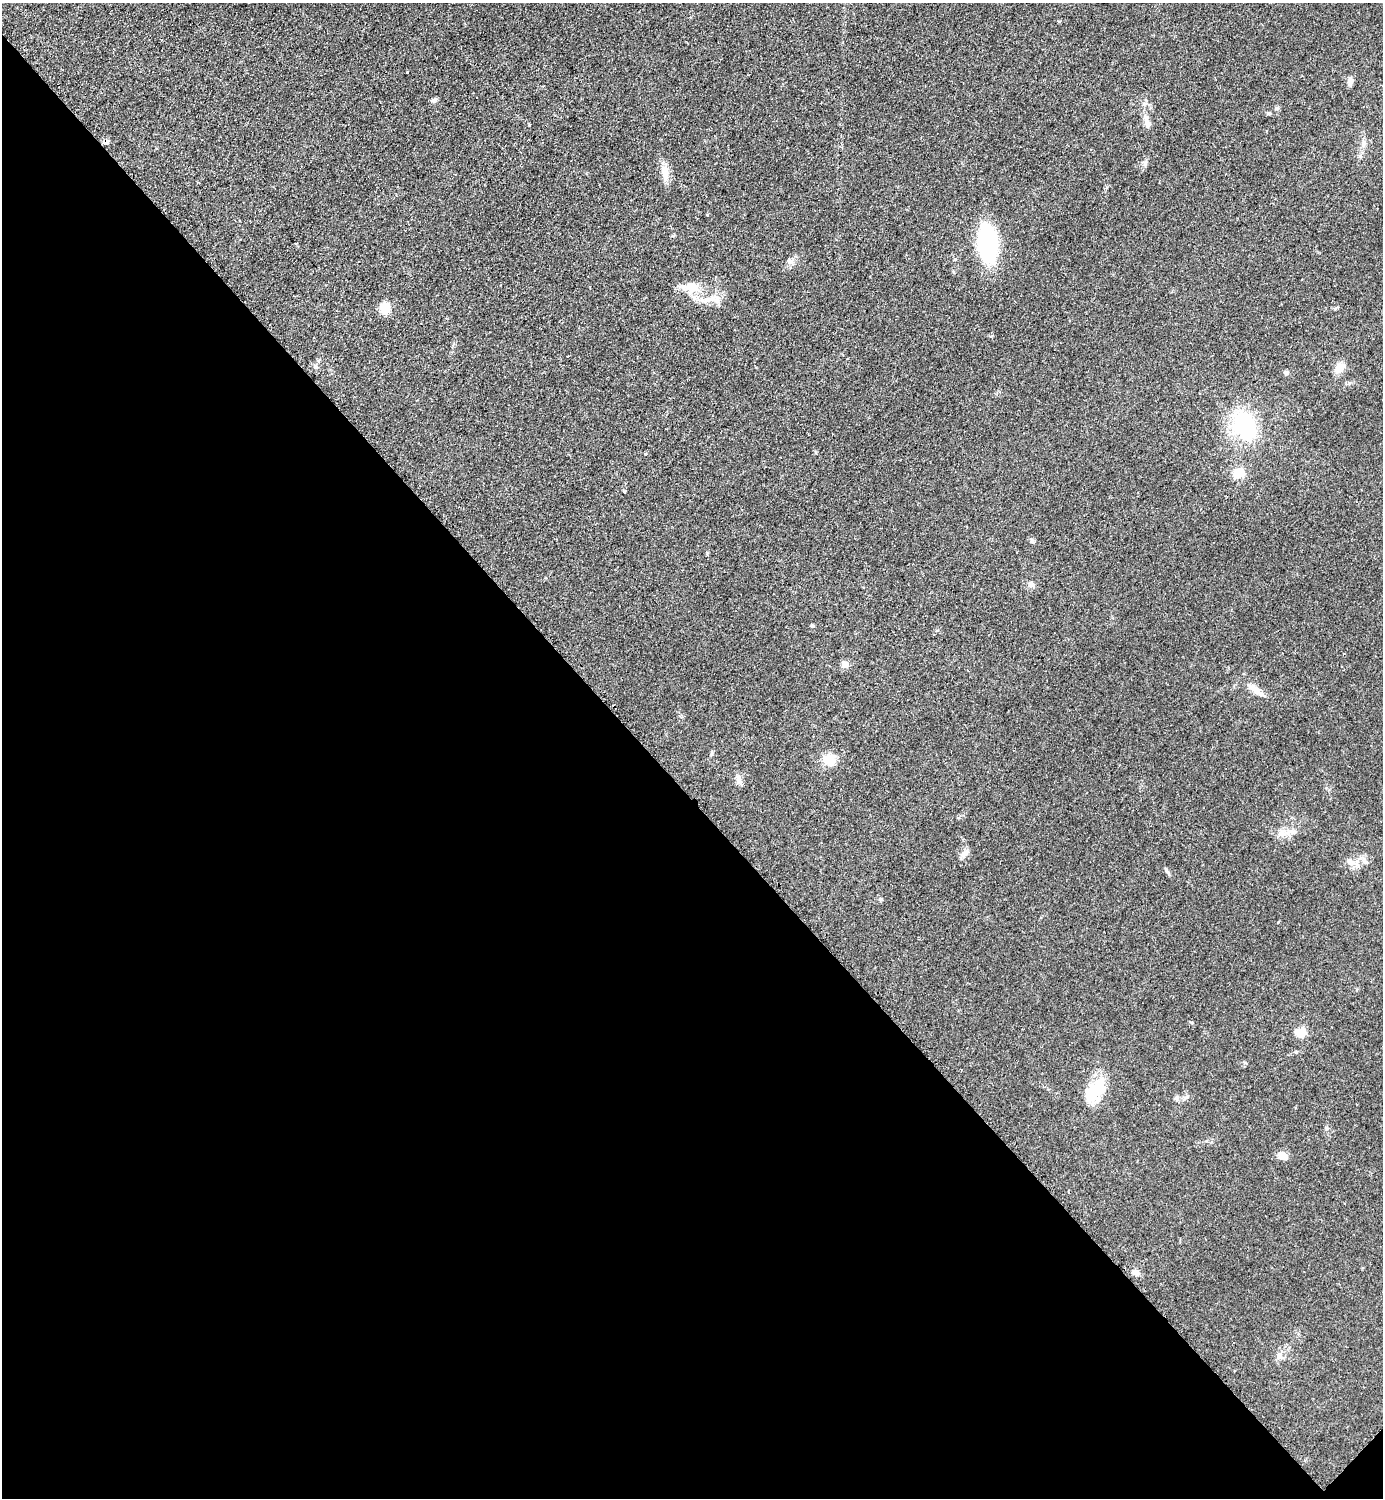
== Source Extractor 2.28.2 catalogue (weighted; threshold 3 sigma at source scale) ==
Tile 14 of 4 x 4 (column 2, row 4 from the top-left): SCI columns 1695-3075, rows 8-1503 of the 6005 x 6005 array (HDU 1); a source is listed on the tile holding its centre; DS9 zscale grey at full resolution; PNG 1385 x 1500 px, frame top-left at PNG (2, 3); no overlay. Shown black and unused: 47% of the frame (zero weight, under 2 of 3 exposures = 1% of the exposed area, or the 3 px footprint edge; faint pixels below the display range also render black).
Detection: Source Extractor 2.28.2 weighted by HDU 2 'WHT'; one run over the whole footprint, this tile lists its part. Background 0.0799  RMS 0.0075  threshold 0.0337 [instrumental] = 3 sigma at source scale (4.5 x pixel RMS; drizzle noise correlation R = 1.50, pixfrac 1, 0.05/0.05 arcsec/px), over >= 5 px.
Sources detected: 43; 1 cosmic-ray / hot-pixel residue — not listed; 3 inside a brighter listed object's ellipse — not listed separately; the other 39 listed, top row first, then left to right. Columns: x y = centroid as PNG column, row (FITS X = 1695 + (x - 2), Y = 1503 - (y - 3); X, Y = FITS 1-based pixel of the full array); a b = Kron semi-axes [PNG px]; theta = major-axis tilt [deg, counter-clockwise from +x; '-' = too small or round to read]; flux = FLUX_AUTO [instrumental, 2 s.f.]
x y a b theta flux
1350 81 10 6 80 3.3
434 100 8 5 37 1.7
1277 108 6 5 - 1.4
1268 113 6 4 6 1
1146 117 9 7 -51 3.4
529 125 3 2 - 1.3
1363 144 9 6 -89 2.6
1145 164 9 4 90 1.9
665 173 22 9 -86 8.1
707 215 3 3 - 0.83
987 244 27 14 -85 100
789 261 9 6 -41 2.3
691 287 19 13 -1 13
707 300 11 7 0 5.3
385 309 10 9 - 13
315 366 9 4 -35 1.4
1339 368 13 9 50 7.5
1285 373 6 6 - 1.5
1244 426 29 19 -63 73
645 454 4 3 - 0.66
1238 473 16 12 16 11
1032 541 6 5 - 1.3
812 626 6 4 -1 0.91
845 665 9 8 - 3.6
1254 689 18 8 -33 7
829 760 14 13 - 13
739 780 15 7 -81 3.3
1282 833 12 10 -16 5.9
964 854 15 6 41 3.2
1350 862 14 8 -22 5.5
1167 872 15 3 -59 1.5
880 899 6 5 - 1.3
1300 1032 14 13 - 7.4
1095 1090 33 17 45 27
1176 1098 6 6 - 1.6
1185 1098 11 4 40 1.9
1282 1155 9 7 -19 7.2
1135 1273 10 8 -35 3.7
1279 1356 11 8 56 3.9
Unlisted compact peaks at least as high as the median listed source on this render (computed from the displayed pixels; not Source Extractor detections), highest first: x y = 407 72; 1349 383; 707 553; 1296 1052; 624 491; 1335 309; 1278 922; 955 259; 1245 1063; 712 754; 992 336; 1326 1128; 1191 1022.